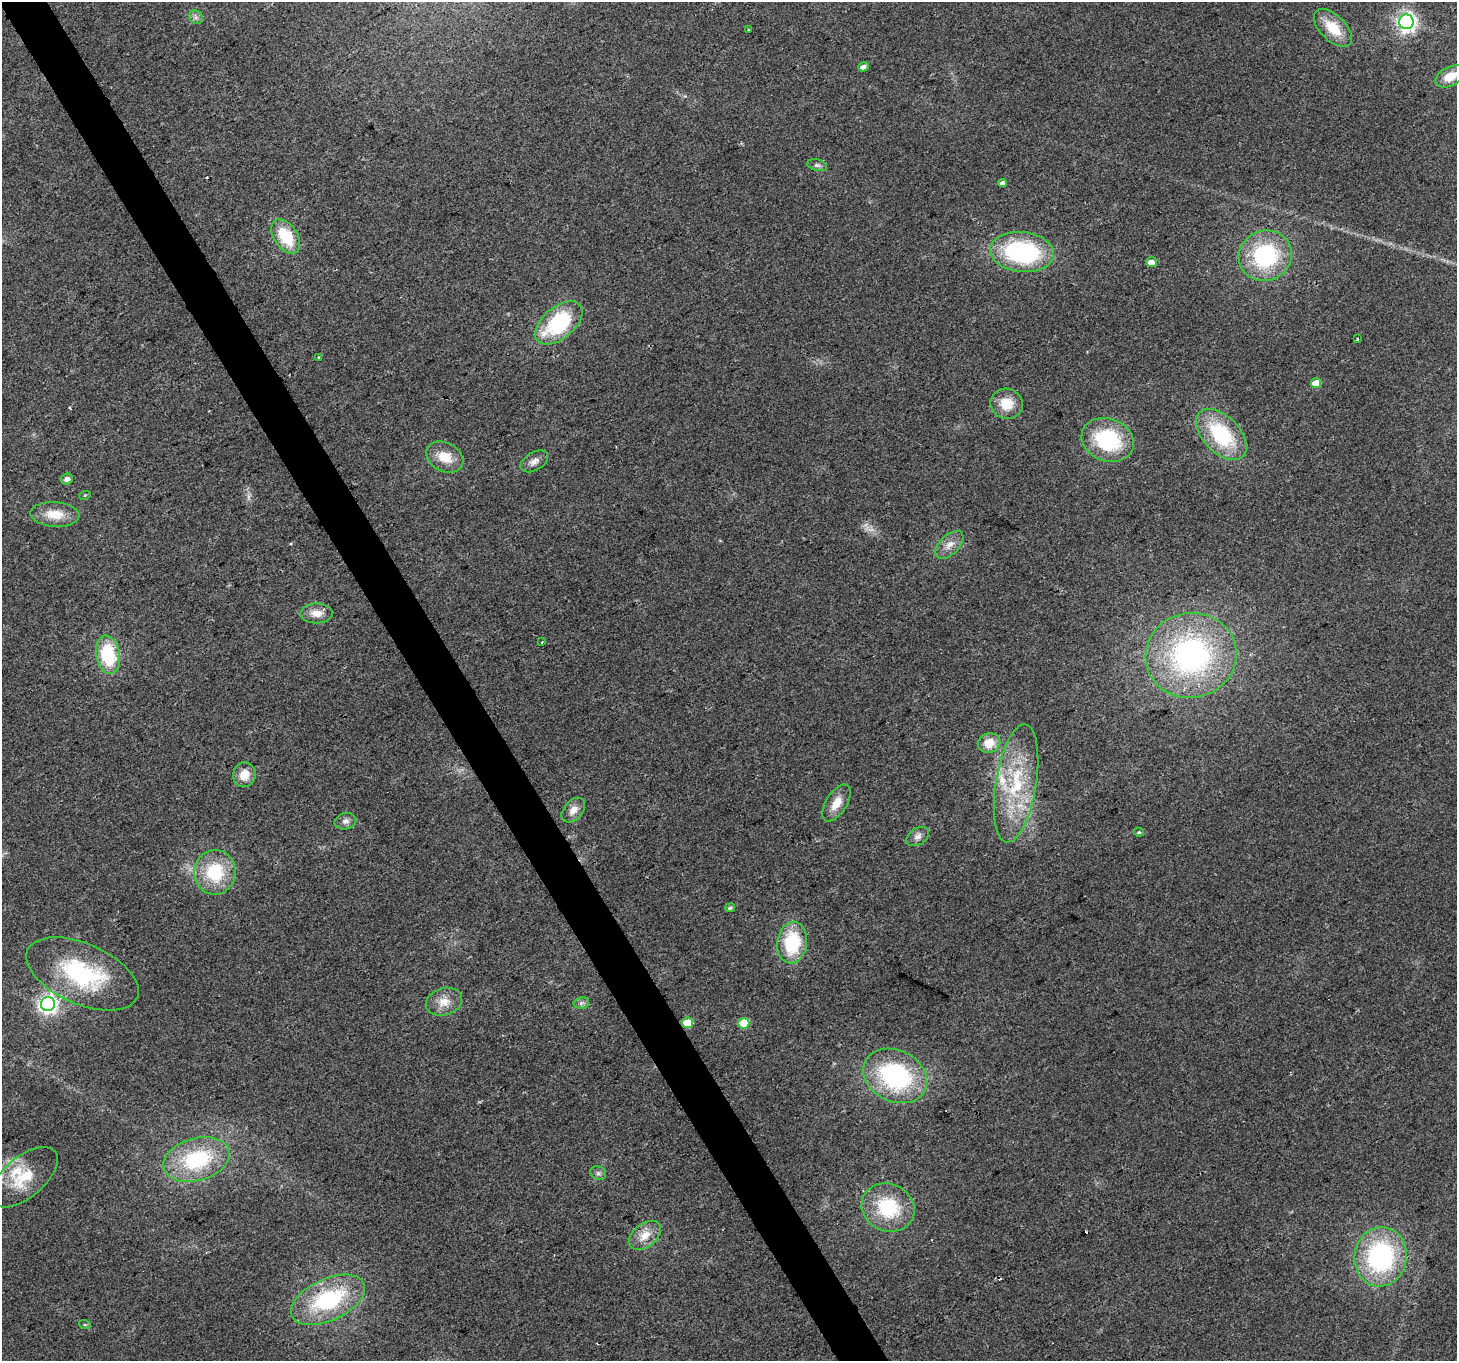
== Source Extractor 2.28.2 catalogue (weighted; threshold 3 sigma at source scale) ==
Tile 11 of 4 x 4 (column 3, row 3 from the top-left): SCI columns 2909-4363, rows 1468-2826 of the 5820 x 5713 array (HDU 1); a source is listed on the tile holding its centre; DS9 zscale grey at full resolution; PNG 1459 x 1363 px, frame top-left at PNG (2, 2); each listed source drawn as its Kron ellipse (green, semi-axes under 4 px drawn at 4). Shown black and unused: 3% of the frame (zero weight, under 2 of 3 exposures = <1% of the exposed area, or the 3 px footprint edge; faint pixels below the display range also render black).
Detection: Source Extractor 2.28.2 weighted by HDU 2 'WHT'; one run over the whole footprint, this tile lists its part. Background 0.0337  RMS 0.0077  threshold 0.0345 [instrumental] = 3 sigma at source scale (4.5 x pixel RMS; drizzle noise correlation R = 1.50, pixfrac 1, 0.0396/0.0396 arcsec/px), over >= 5 px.
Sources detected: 63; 2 too faint to see at this stretch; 3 cosmic-ray / hot-pixel residue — neither listed nor drawn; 3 inside a brighter listed object's ellipse — not listed separately; the other 55 listed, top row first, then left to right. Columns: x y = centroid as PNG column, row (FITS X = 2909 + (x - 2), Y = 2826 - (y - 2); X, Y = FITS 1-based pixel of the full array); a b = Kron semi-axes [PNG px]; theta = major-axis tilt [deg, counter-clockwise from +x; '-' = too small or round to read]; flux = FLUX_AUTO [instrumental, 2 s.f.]
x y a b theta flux
196 17 7 6 - 2.4
1406 22 7 7 - 390
1333 28 23 12 -44 21
748 30 4 2 - 0.85
864 67 6 4 20 3.8
1450 76 16 9 27 13
817 165 10 5 -13 2.2
1003 183 4 4 - 3.3
286 236 19 11 -56 30
1022 252 32 20 -5 100
1265 256 27 25 23 78
1151 262 5 5 - 7.2
559 323 28 16 40 63
1357 339 3 3 - 1.8
318 357 3 2 - 1.3
1316 383 5 5 - 13
1006 404 16 15 - 16
1221 434 31 18 -46 61
1108 440 27 21 -20 64
445 457 19 14 -28 15
534 461 15 9 30 5.2
67 479 6 5 - 3.3
85 495 6 3 19 0.78
55 514 24 12 -4 16
949 545 17 10 45 7.3
317 613 16 10 1 8.2
542 642 3 2 - 0.95
108 655 19 12 -80 43
1191 655 46 42 10 200
989 743 11 9 19 14
244 775 12 11 - 10
1016 783 59 20 81 61
836 803 21 10 58 11
573 810 14 9 49 6.4
345 821 11 8 10 3.7
1139 832 5 4 - 1.1
918 836 12 8 34 4
215 872 22 20 84 39
730 908 5 4 - 1.7
792 943 21 15 84 47
82 974 60 30 -24 84
444 1002 18 13 18 11
581 1003 8 5 11 2.4
48 1004 7 7 - 380
687 1023 5 5 - 28
744 1023 5 5 - 28
895 1076 33 25 -26 110
197 1159 34 21 16 66
598 1173 8 6 -27 2.4
24 1177 40 20 40 31
888 1207 27 23 -26 49
645 1235 18 11 39 12
1381 1257 30 26 80 120
328 1300 40 21 25 76
85 1325 6 3 -19 0.89
Overlapping masked pixels (flux is a lower limit): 1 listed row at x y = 687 1023
Isophote crosses this tile's border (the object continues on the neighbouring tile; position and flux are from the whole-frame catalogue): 1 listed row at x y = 1450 76